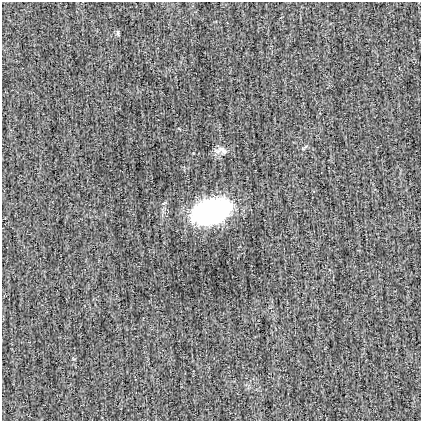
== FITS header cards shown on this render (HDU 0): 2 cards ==
NAXIS1  =                  419
NAXIS2  =                  419

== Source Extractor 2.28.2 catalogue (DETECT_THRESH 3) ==
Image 419 x 419 px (HDU 0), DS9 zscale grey, 1 PNG px = 1 image px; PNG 423 x 423 px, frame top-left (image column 1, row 419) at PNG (2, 2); no overlay
Background -0.00173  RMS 0.03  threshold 0.0893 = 3 sigma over >= 5 px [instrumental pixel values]
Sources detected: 4; all 4 listed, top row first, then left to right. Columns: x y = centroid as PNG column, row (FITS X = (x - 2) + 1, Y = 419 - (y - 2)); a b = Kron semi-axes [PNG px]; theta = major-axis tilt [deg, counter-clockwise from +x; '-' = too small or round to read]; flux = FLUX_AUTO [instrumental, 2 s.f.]
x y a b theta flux
118 33 8 5 -87 3.9
303 149 6 4 0 2.4
222 151 17 8 -9 14
211 211 34 20 18 420